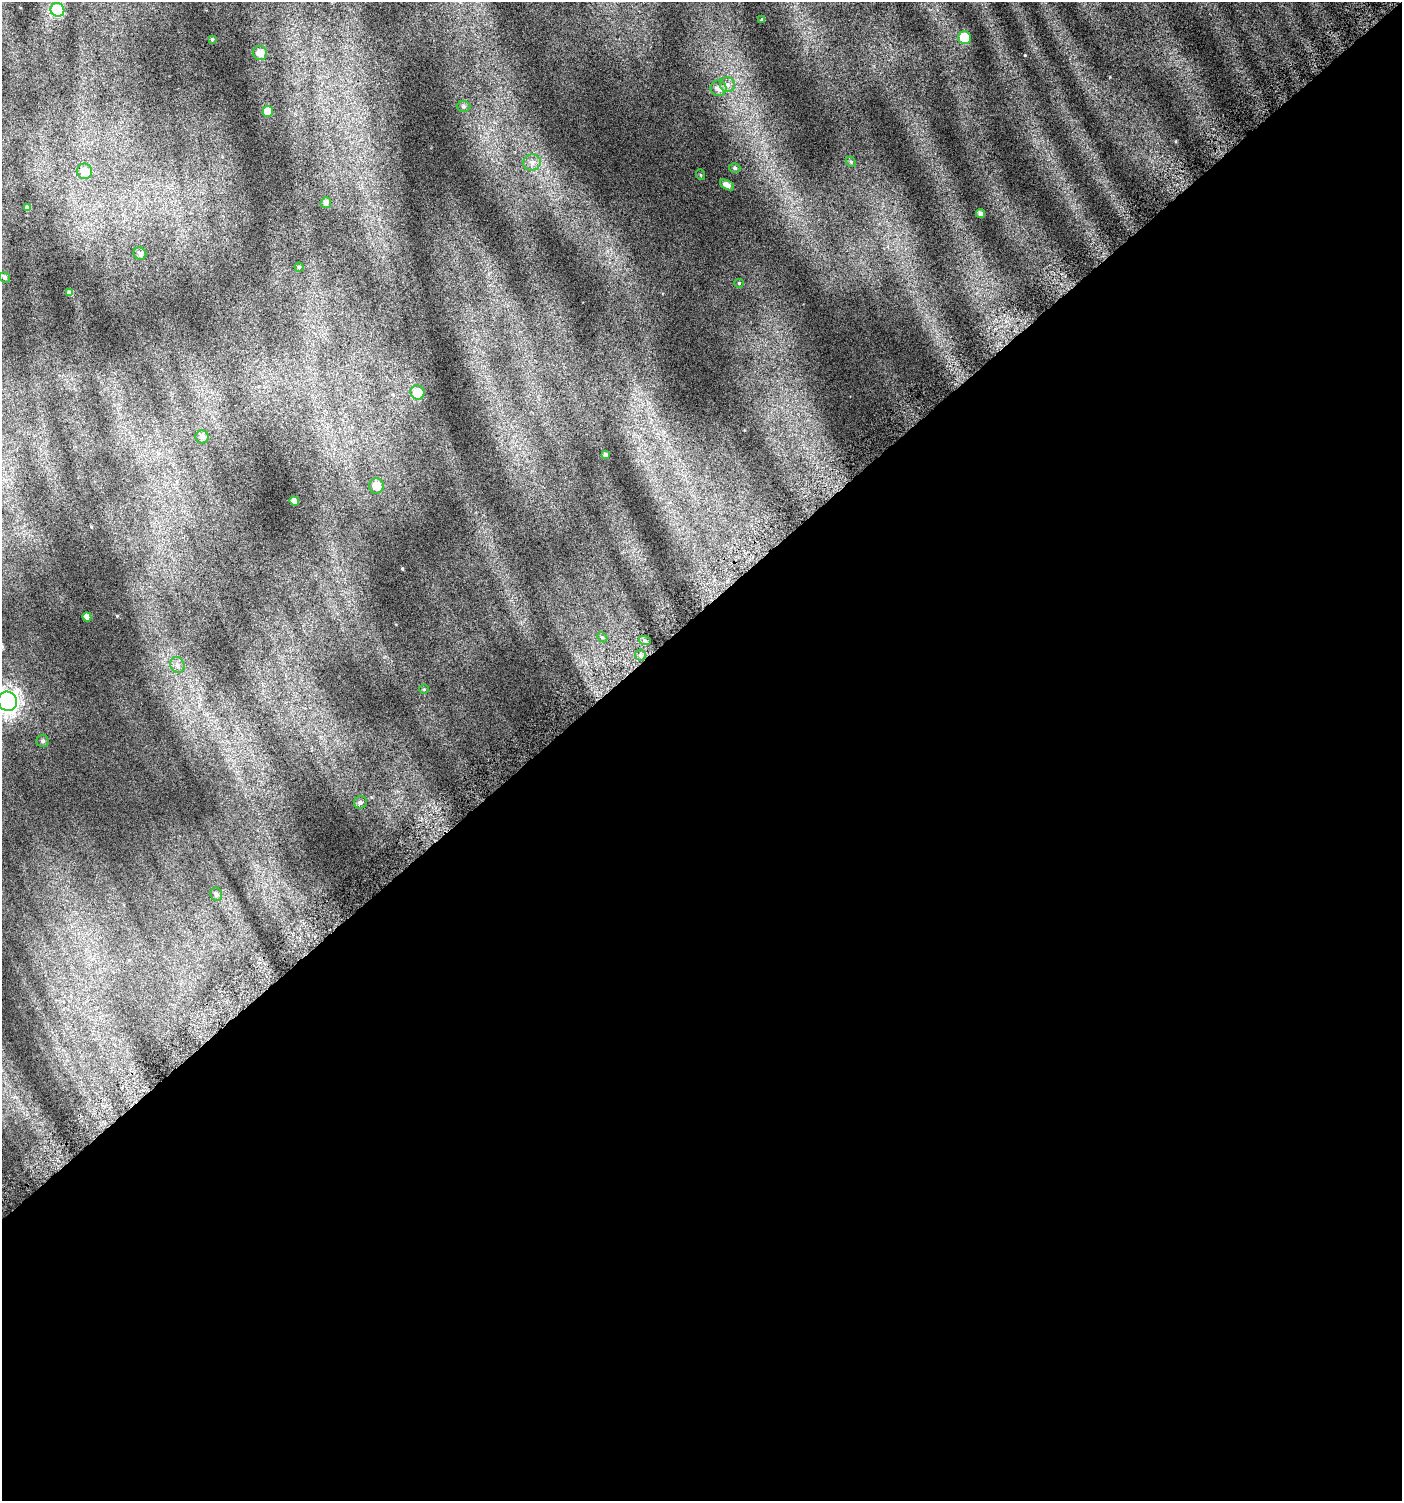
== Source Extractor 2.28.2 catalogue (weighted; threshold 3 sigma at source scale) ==
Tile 15 of 4 x 4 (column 3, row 4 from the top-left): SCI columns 3036-4435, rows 33-1531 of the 6008 x 6064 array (HDU 1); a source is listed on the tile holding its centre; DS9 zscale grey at full resolution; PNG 1404 x 1503 px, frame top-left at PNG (2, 2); each listed source drawn as its Kron ellipse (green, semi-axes under 4 px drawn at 4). Shown black and unused: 59% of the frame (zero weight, under 4 of 7 exposures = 2% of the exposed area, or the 3 px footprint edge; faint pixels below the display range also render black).
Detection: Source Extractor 2.28.2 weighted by HDU 2 'WHT'; one run over the whole footprint, this tile lists its part. Background 0.0777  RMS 0.047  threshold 0.192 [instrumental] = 3 sigma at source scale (4.09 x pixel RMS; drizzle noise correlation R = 1.36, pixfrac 0.8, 0.0396/0.0396 arcsec/px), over >= 5 px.
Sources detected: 38; all 38 listed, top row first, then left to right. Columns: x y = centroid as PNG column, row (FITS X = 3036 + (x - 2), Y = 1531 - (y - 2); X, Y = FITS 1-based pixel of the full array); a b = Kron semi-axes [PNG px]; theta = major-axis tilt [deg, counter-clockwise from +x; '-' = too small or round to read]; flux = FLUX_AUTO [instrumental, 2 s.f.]
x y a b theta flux
57 10 7 6 - 230
762 20 3 3 - 6.1
965 38 6 6 - 140
212 39 3 3 - 4.1
260 53 7 7 - 30
727 85 7 7 - 18
718 88 8 7 - 24
464 106 7 5 -1 8.4
268 111 5 5 - 45
532 162 9 8 - 22
851 162 6 4 -47 5.1
735 168 5 4 - 7.6
85 171 8 7 - 48
701 175 5 3 - 3.6
727 185 8 4 -28 26
326 203 5 5 - 20
28 208 4 4 - 15
980 213 4 4 - 16
140 254 6 6 - 12
299 267 4 4 - 5.2
5 277 5 5 - 10
739 283 4 4 - 4.7
69 293 4 3 - 10
417 392 7 7 - 66
202 437 6 6 - 15
605 454 4 3 - 11
376 486 7 7 - 57
294 501 5 4 - 24
87 617 4 4 - 23
602 637 6 4 -43 6.4
645 641 6 4 -19 6.3
640 655 5 5 - 8.8
177 665 8 7 - 17
424 689 4 4 - 4.4
8 701 10 9 - 2900
42 741 6 6 - 9.1
360 802 6 6 - 12
216 894 7 5 -63 9.4
Isophote crosses this tile's border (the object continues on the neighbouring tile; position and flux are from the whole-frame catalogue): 1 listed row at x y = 8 701
Unlisted compact peaks at least as high as the median listed source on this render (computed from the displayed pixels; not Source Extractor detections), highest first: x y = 1025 55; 402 568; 117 616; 1110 77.